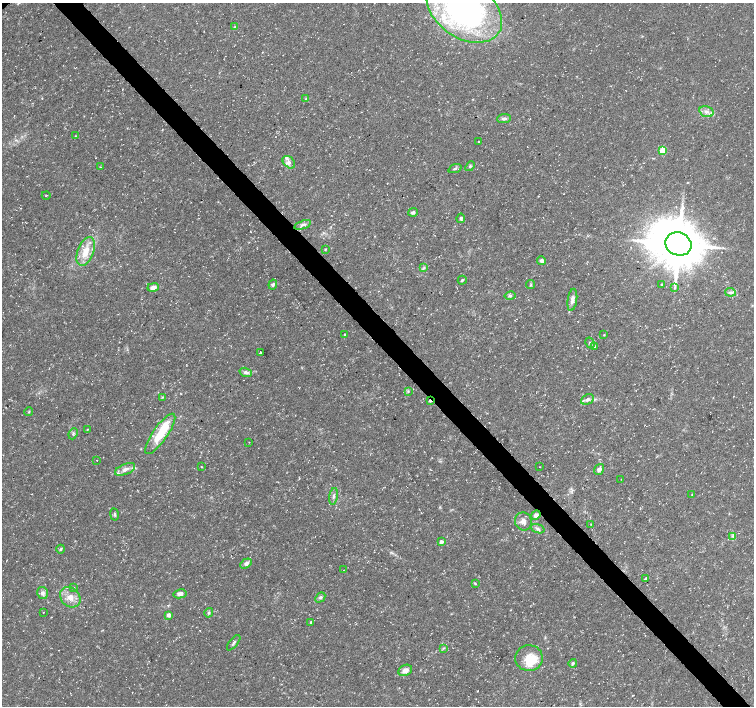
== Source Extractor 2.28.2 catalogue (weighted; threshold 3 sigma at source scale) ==
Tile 6 of 4 x 4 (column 2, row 2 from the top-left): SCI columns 1508-3011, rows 3026-4432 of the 6018 x 5987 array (HDU 1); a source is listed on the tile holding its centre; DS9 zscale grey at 2 x 2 block average (1 PNG px = mean of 2 x 2 image px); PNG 756 x 708 px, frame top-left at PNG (2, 3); each listed source drawn as its Kron ellipse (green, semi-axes under 4 px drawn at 4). Shown black and unused: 4% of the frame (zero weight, under 3 of 5 exposures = <1% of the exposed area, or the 3 px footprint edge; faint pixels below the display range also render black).
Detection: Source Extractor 2.28.2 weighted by HDU 2 'WHT'; one run over the whole footprint, this tile lists its part. Background 0.0226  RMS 0.0035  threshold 0.0157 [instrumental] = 3 sigma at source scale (4.5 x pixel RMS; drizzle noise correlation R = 1.50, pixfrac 1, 0.0396/0.0396 arcsec/px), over >= 5 px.
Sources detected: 89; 10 inside a brighter listed object's ellipse — not listed separately; the other 79 listed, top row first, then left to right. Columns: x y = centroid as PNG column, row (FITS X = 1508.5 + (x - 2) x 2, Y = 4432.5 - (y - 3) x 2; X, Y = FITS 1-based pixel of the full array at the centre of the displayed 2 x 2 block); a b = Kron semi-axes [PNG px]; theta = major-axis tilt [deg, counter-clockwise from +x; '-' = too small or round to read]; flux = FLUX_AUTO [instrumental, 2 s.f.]
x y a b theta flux
464 10 41 27 -33 250
234 27 4 3 - 0.82
306 99 4 3 - 0.83
706 112 7 5 -16 3.8
504 119 7 4 6 2.3
75 136 2 2 - 0.45
479 141 2 2 - 0.45
663 151 3 3 - 27
289 162 7 5 -45 3.4
470 166 5 3 - 1.1
100 167 2 2 - 0.36
455 168 7 3 20 1.4
46 195 4 2 - 0.48
413 212 5 4 - 1.6
461 218 5 3 - 1.6
302 225 8 3 20 2.6
678 244 13 11 -22 4000
326 249 4 2 - 0.64
86 251 15 8 69 13
542 261 4 3 - 3.9
424 268 3 3 - 0.91
462 280 4 3 - 0.97
273 284 5 4 - 1.8
662 284 3 3 - 0.82
531 285 4 2 - 0.81
153 287 6 4 14 4.6
674 287 3 2 - 0.79
730 292 5 4 - 2.1
510 296 5 4 - 1.5
572 300 11 4 82 4.1
345 334 2 2 - 1.2
604 335 3 2 - 0.47
590 343 6 3 -62 1.3
595 346 4 3 - 0.87
260 353 2 2 - 19
246 372 6 4 -16 2.7
408 391 3 2 - 0.56
162 397 3 3 - 0.58
587 399 7 5 28 2.5
430 401 3 2 - 2.1
29 412 4 2 - 0.73
87 429 3 2 - 0.38
73 434 6 2 66 0.99
160 434 24 7 55 25
249 442 2 2 - 0.27
97 460 2 2 - 0.24
202 467 3 2 - 0.42
540 467 2 2 - 0.25
125 469 10 5 24 4.4
599 469 6 4 55 3
621 479 2 2 - 0.32
692 494 3 2 - 0.49
333 496 8 3 81 2.4
115 514 6 3 -81 1.3
536 515 5 4 - 3
523 521 9 8 - 5
591 524 2 2 - 0.38
538 529 7 3 -20 2
733 536 4 3 - 1.1
441 542 4 3 - 1.9
61 549 4 3 - 1.1
246 563 6 4 32 2.7
344 570 2 2 - 0.24
646 579 3 3 - 3
475 583 4 3 - 0.76
73 587 3 3 - 0.69
42 593 6 5 - 3.1
180 594 7 4 12 3.3
70 597 11 9 -44 8.1
320 597 6 4 47 1.5
43 613 2 2 - 0.42
209 613 5 4 - 1.4
168 615 4 4 - 3.1
311 622 3 2 - 1.1
234 643 9 3 52 1.7
443 648 4 3 - 0.83
529 658 14 13 - 17
573 663 4 3 - 1.3
405 670 7 5 25 5
Overlapping masked pixels (flux is a lower limit): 2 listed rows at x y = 430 401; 536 515
Isophote crosses this tile's border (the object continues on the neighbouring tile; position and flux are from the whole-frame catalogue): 1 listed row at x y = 464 10
Diffuse or blended objects may show on this block-average render without a row.